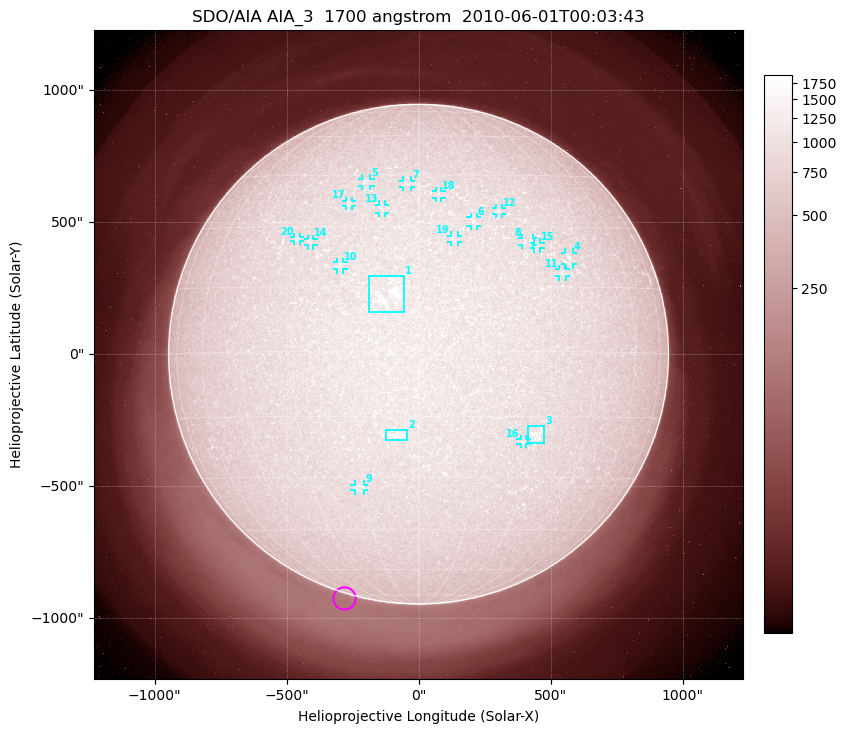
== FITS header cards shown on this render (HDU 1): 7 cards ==
TELESCOP= 'SDO/AIA'
INSTRUME= 'AIA_3'
WAVELNTH=                 1700
WAVEUNIT= 'angstrom'
DATE-OBS= '2010-06-01T00:03:43.71'
CTYPE1  = 'HPLN-TAN'
CTYPE2  = 'HPLT-TAN'

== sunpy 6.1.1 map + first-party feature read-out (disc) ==
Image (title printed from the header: SDO/AIA AIA_3  1700 angstrom  2010-06-01T00:03:43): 1024 x 1024 px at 2.4 arcsec/px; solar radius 946 arcsec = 394 px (full disc in frame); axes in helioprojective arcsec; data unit not stated in the header (colour bar unlabelled)
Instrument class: DISC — disc imager (sunpy class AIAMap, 1700 A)
Bright regions (active regions / flare kernels): reference = the median radial profile (limb darkening/brightening removed); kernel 9 px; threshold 5 sigma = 248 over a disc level ~863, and >= 1.15x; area >= 12 px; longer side >= 9 px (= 22 arcsec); searched inside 0.97 R_sun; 21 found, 20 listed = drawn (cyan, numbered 1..; 17 of them under ~33 arcsec drawn as corner ticks so the feature stays visible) (cap 20 boxes per figure: the strongest are kept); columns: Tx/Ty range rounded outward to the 5 arcsec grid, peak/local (2 s.f.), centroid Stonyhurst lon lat
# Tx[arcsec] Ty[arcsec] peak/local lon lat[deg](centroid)
1 -190..-55 155..295 2.1 -7 +13
2 -125..-40 -330..-285 1.8 -5 -20
3 415..475 -340..-270 1.7 +30 -19
4 555..585 340..385 1.6 +40 +22
5 -215..-180 635..665 1.6 -16 +43
6 195..220 485..520 1.5 +15 +31
7 -60..-25 630..660 1.5 -4 +42
8 390..435 415..440 1.4 +29 +26
9 -245..-205 -515..-495 1.5 -16 -33
10 -310..-285 320..350 1.4 -19 +20
11 530..560 295..325 1.5 +37 +18
12 290..315 530..555 1.4 +23 +34
13 -150..-125 535..570 1.4 -10 +35
14 -420..-395 410..440 1.4 -29 +26
15 440..460 400..425 1.4 +32 +25
16 385..410 -340..-320 1.4 +27 -21
17 -275..-250 560..580 1.4 -20 +36
18 65..90 590..620 1.3 +6 +39
19 120..150 425..450 1.3 +9 +27
20 -470..-445 430..445 1.4 -33 +27
Off-limb structures (1.02-1.3 R_sun): pedestal 1.56 subtracted; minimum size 162 px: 1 found; the strongest spans PA ~85..245 deg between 1.02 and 1.3 R_sun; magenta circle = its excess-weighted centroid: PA ~165 deg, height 1.02 R_sun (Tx ~-285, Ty ~-925 arcsec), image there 3.2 x the reference